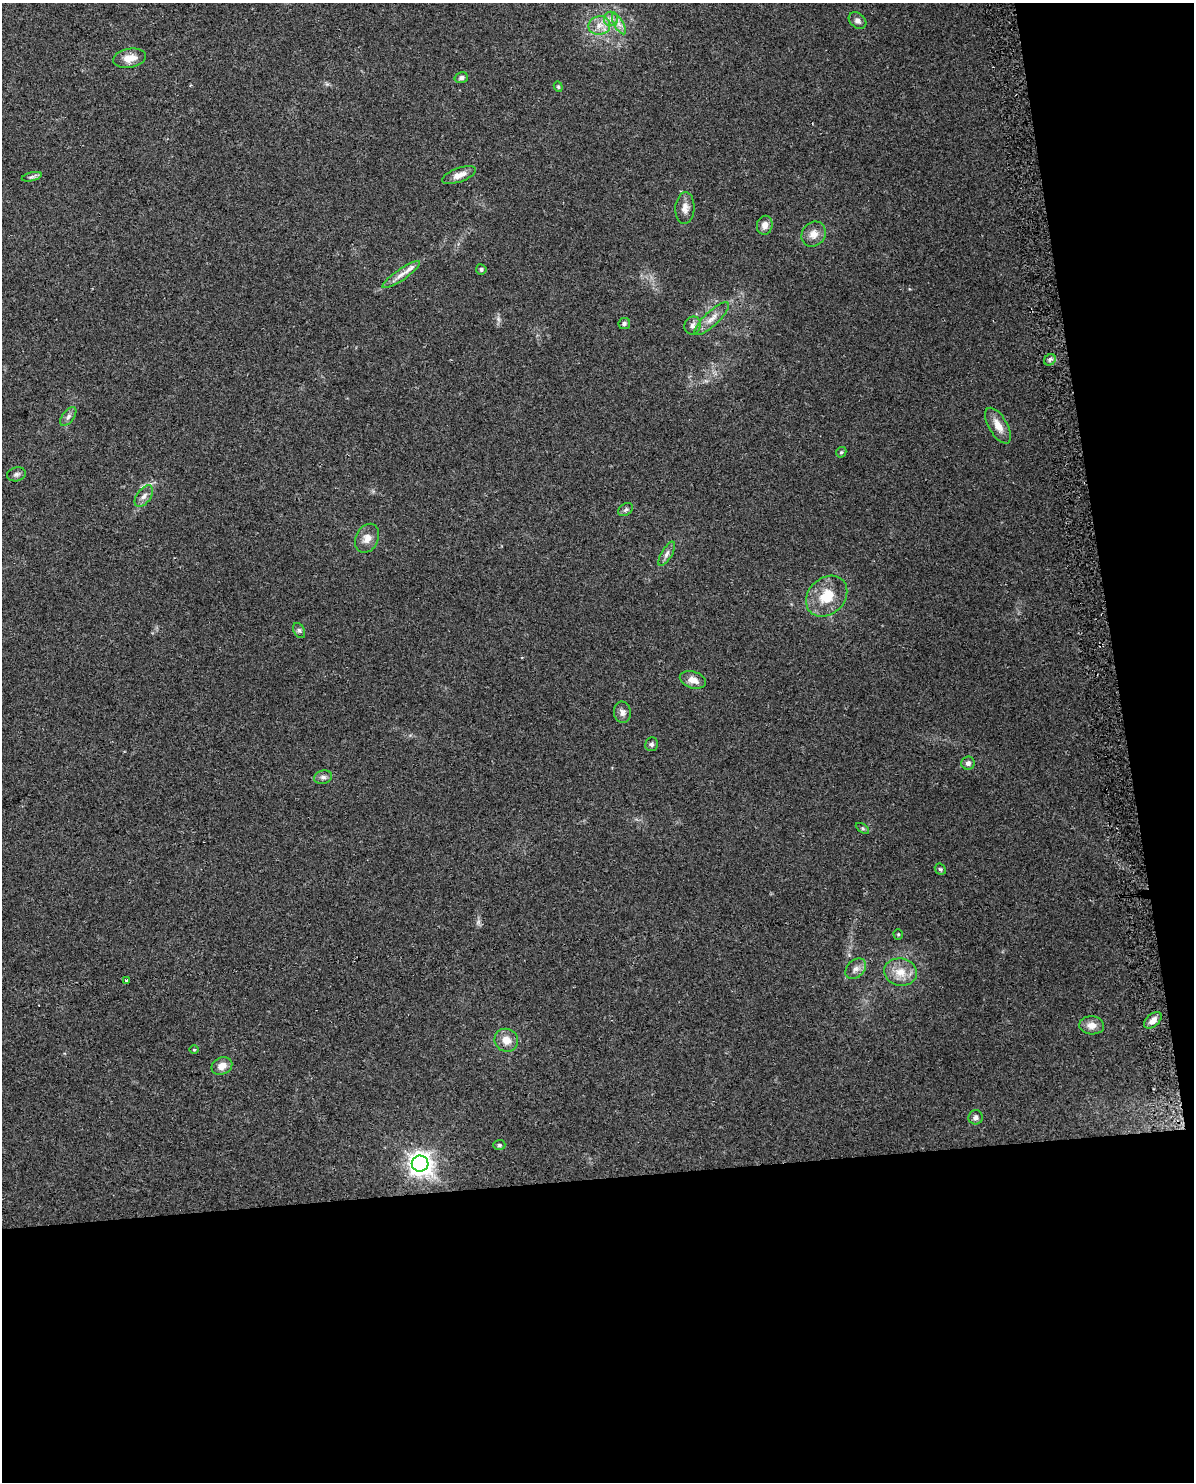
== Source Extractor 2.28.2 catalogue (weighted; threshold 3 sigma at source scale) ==
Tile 12 of 4 x 3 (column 4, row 3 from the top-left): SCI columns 3606-4797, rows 71-1550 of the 4828 x 4534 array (HDU 1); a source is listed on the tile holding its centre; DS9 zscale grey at full resolution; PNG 1196 x 1484 px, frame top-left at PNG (2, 3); each listed source drawn as its Kron ellipse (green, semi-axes under 4 px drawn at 4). Shown black and unused: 27% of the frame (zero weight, under 2 of 3 exposures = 2% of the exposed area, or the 3 px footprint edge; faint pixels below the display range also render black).
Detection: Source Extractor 2.28.2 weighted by HDU 2 'WHT'; one run over the whole footprint, this tile lists its part. Background 0.0735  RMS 0.009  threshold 0.0404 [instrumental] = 3 sigma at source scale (4.5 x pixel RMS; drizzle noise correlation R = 1.50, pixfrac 1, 0.0396/0.0396 arcsec/px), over >= 5 px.
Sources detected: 49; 1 too faint to see at this stretch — neither listed nor drawn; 1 inside a brighter listed object's ellipse — not listed separately; the other 47 listed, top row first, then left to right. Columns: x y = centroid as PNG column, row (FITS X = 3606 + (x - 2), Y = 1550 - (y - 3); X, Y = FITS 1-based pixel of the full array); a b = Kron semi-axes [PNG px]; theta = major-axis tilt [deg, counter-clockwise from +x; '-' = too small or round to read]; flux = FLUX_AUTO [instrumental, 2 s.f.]
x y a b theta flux
611 19 7 7 - 3.7
857 20 10 7 -39 3.4
619 24 11 4 -60 4.1
599 25 11 9 12 7.7
130 58 17 9 10 9.5
461 77 7 5 15 2.6
558 87 5 4 - 1.3
459 175 18 7 19 7.1
32 177 10 4 13 2.2
685 208 16 9 86 6.1
765 225 9 7 76 5.4
814 234 13 11 52 7.8
481 269 5 5 - 1.8
401 275 22 5 34 6.4
712 319 23 7 44 8.1
624 323 6 5 - 1.8
693 325 9 8 - 3.5
1050 360 6 5 - 2
68 417 11 5 53 3
998 426 20 9 -60 10
841 452 6 4 43 1.2
16 474 9 7 11 2.7
144 496 12 7 53 4.2
626 510 8 5 35 1.9
367 538 15 11 64 7.9
667 554 14 5 59 3.5
827 596 23 18 43 24
299 630 8 5 -62 2.2
693 680 13 8 -17 7.3
622 712 11 8 -86 4.1
651 744 7 6 - 2.1
968 763 6 6 - 3.1
323 777 9 6 16 2.8
862 828 7 4 -32 1.5
940 869 6 5 - 1.5
898 934 5 4 - 1.1
856 969 12 8 44 5
900 972 16 13 -9 13
126 980 3 3 - 3.1
1153 1020 10 6 43 5.5
1092 1025 12 9 -4 6.9
506 1040 12 11 - 9
194 1050 5 3 - 0.75
222 1066 11 8 24 6.8
976 1117 7 7 - 3.5
499 1145 6 5 - 1.5
420 1164 8 8 - 690